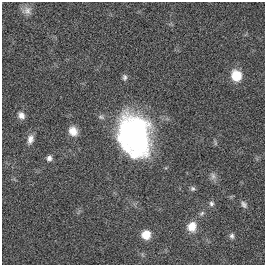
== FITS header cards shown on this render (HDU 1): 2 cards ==
NAXIS1  =                  263
NAXIS2  =                  263

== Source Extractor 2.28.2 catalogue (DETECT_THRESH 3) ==
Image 263 x 263 px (HDU 1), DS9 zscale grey, 1 PNG px = 1 image px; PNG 267 x 267 px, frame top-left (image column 1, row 263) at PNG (2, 2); no overlay
Background 5.88e-04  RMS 0.03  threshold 0.0897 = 3 sigma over >= 5 px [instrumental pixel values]
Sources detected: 17; all 17 listed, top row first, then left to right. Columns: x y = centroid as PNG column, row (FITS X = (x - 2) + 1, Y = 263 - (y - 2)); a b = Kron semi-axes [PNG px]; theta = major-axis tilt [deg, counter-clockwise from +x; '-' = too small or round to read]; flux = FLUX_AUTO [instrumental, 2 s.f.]
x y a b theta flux
27 10 12 11 - 12
236 76 8 8 - 66
124 77 8 6 -84 5.2
21 115 10 8 -55 11
101 117 10 5 -15 5.3
73 131 11 10 - 20
134 135 38 28 -77 480
30 139 13 8 73 13
49 158 7 6 - 7.6
213 176 11 7 -78 7.9
193 188 6 6 - 4.4
211 204 8 6 71 5.6
244 204 9 7 -52 6.5
202 213 8 4 45 4.2
192 226 11 10 - 27
146 235 8 8 - 33
232 236 8 6 -88 5.4